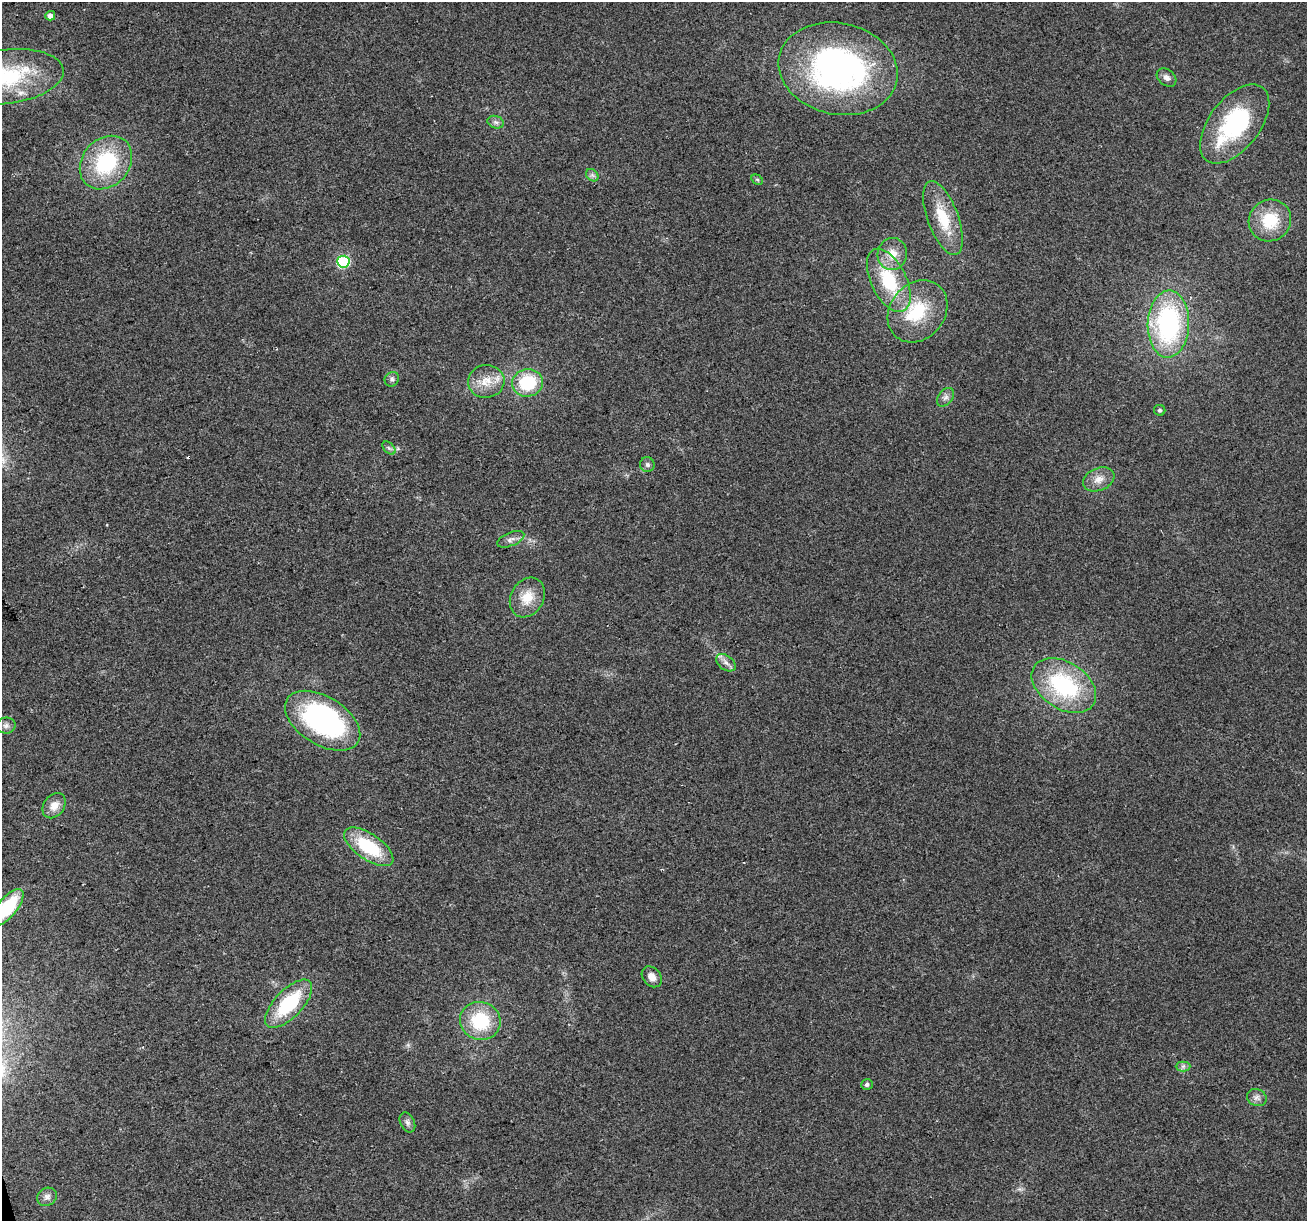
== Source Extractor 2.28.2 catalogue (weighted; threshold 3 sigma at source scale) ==
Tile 7 of 4 x 4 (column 3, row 2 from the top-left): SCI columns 2611-3915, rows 2539-3757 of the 5220 x 5026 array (HDU 1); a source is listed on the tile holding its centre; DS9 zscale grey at full resolution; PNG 1309 x 1223 px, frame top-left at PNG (2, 2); each listed source drawn as its Kron ellipse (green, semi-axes under 4 px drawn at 4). Shown black and unused: <1% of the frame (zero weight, under 2 of 3 exposures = <1% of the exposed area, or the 3 px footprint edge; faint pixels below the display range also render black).
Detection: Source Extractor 2.28.2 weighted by HDU 2 'WHT'; one run over the whole footprint, this tile lists its part. Background 0.0564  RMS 0.0086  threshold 0.0389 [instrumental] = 3 sigma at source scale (4.5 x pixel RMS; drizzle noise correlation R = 1.50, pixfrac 1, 0.0396/0.0396 arcsec/px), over >= 5 px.
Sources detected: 45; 1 cosmic-ray / hot-pixel residue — neither listed nor drawn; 3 inside a brighter listed object's ellipse — not listed separately; the other 41 listed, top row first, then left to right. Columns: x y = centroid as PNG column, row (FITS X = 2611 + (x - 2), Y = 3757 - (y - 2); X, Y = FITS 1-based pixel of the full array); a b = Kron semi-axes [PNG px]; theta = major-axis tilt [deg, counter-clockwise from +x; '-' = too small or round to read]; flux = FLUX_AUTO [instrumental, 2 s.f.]
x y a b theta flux
50 16 5 4 - 4.4
838 69 60 45 -12 260
6 77 58 27 7 84
1167 78 11 7 -38 4.3
496 122 8 6 -20 2.9
1235 124 46 25 52 99
106 163 29 23 48 71
592 175 7 5 -45 2.2
757 180 6 4 -29 1.3
943 218 39 15 -70 33
1270 220 21 20 - 33
892 254 16 14 78 14
343 262 6 6 - 86
889 280 34 17 -64 52
918 311 33 27 51 48
1168 324 33 20 88 140
392 379 8 6 46 2.4
486 381 18 16 6 16
527 383 15 13 13 46
946 397 10 7 50 3.7
1160 410 5 5 - 2.2
389 448 8 5 -44 2.1
647 465 7 7 - 2.6
1099 479 16 11 21 8.9
511 539 14 6 22 4.3
527 597 21 16 60 17
726 663 11 7 -36 4.5
1064 686 35 23 -33 90
323 721 41 24 -32 180
6 726 9 8 - 3.4
54 806 14 10 53 8.3
369 847 28 13 -34 50
7 908 23 9 50 58
652 977 11 9 -49 6.3
289 1004 30 14 46 60
480 1021 20 19 - 45
1183 1066 7 5 1 2.4
867 1085 6 5 - 2.3
1257 1097 10 8 -26 4
407 1122 11 7 -65 3.2
47 1197 10 8 29 4.3
Isophote crosses this tile's border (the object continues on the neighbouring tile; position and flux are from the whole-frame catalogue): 2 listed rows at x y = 6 77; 7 908